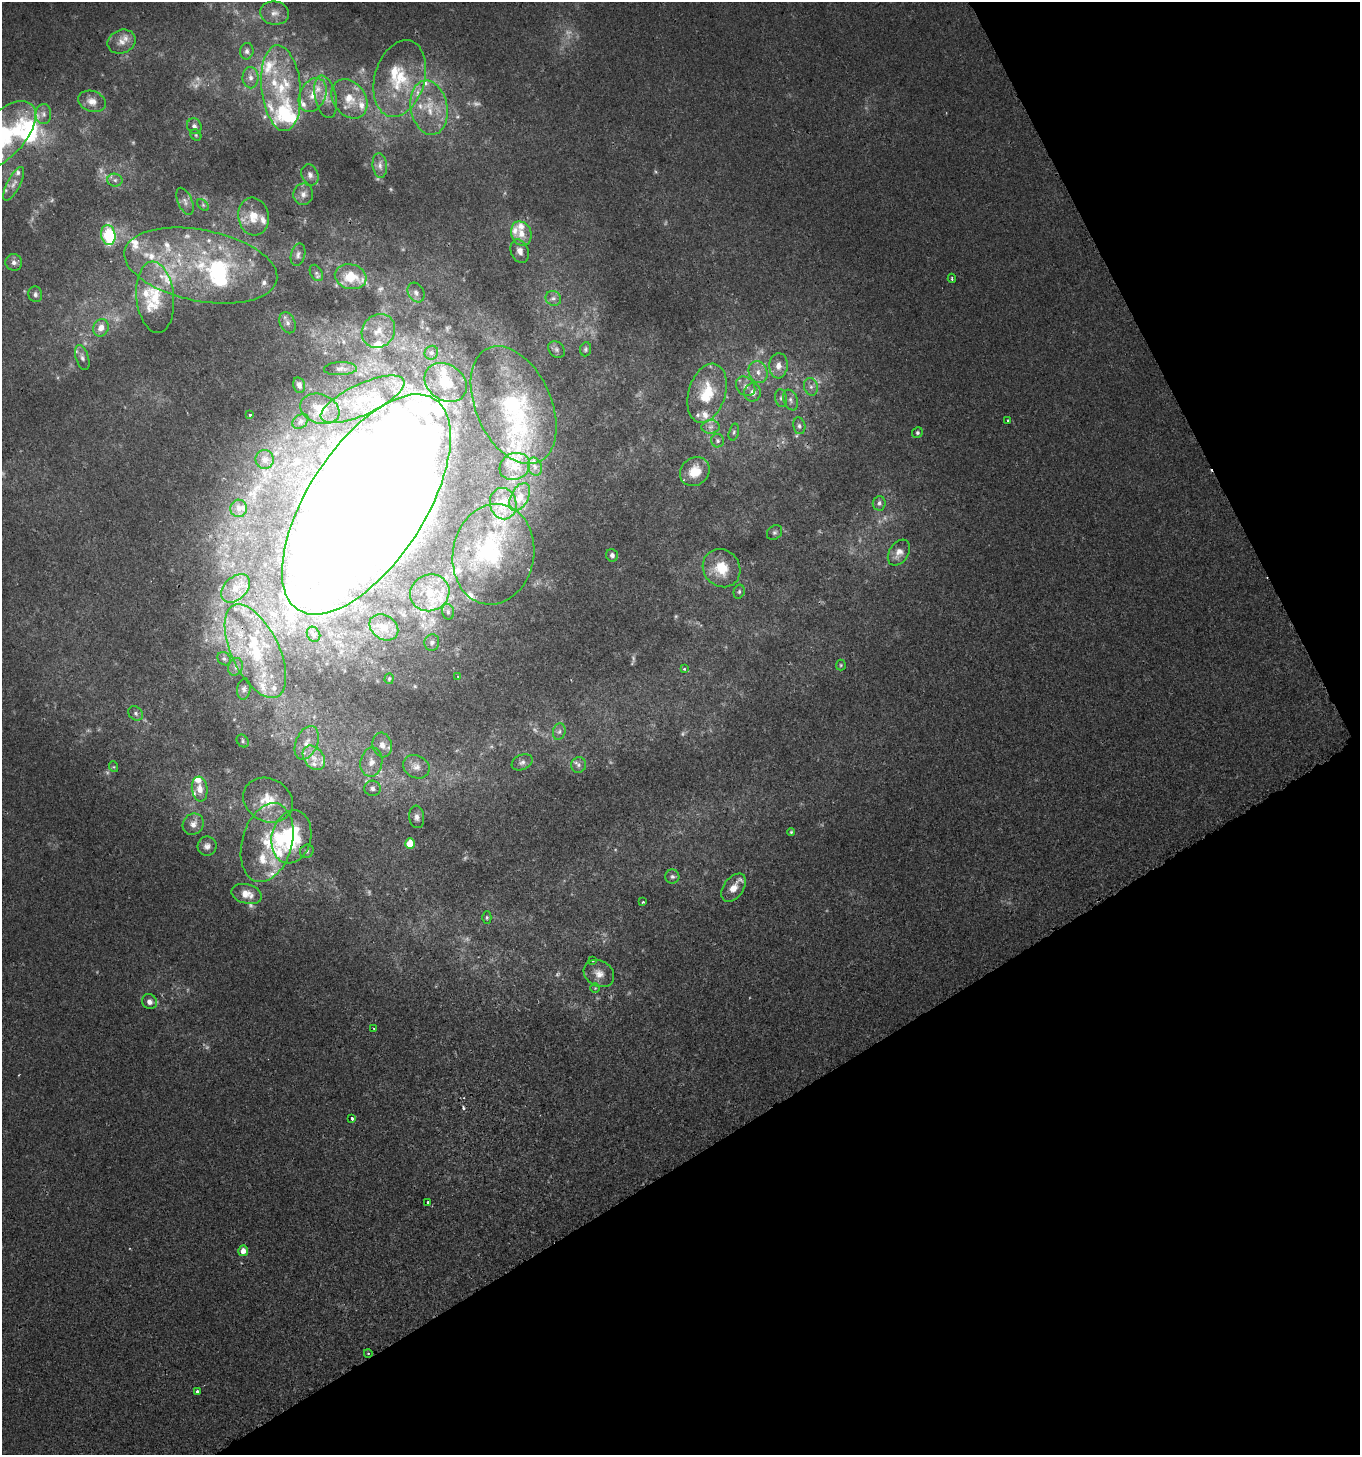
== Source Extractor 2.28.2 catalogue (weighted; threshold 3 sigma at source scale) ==
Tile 12 of 4 x 4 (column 4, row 3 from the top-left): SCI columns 4189-5546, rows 1463-2915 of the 5720 x 5827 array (HDU 1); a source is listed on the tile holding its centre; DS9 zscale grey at full resolution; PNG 1362 x 1457 px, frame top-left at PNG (2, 2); each listed source drawn as its Kron ellipse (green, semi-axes under 4 px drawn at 4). Shown black and unused: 28% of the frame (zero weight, under 2 of 3 exposures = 1% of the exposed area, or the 3 px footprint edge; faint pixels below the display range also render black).
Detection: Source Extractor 2.28.2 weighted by HDU 2 'WHT'; one run over the whole footprint, this tile lists its part. Background 1.24e-04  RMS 0.0048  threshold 0.0217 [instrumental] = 3 sigma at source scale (4.5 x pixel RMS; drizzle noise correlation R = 1.50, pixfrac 1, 0.0396/0.0396 arcsec/px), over >= 5 px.
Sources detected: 217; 25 too faint to see at this stretch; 5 inside a brighter object's white glare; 1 cosmic-ray / hot-pixel residue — neither listed nor drawn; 55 inside a brighter listed object's ellipse — not listed separately; the other 131 listed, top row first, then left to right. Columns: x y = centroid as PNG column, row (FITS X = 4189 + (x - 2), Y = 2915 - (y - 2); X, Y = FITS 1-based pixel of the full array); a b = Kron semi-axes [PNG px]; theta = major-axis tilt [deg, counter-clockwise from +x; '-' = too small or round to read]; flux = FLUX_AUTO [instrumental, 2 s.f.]
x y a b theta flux
275 13 14 11 -7 5.1
122 42 14 11 22 5
247 51 8 7 - 1.9
251 78 11 8 -88 3.1
400 78 39 25 74 27
281 88 43 19 -84 31
313 95 18 13 62 8.4
326 97 22 10 -77 6.6
349 99 21 16 -54 12
92 101 14 10 -19 4.3
429 108 27 18 -80 17
43 114 10 8 87 2.3
194 126 8 7 - 2
196 135 6 5 - 0.79
2 136 43 21 47 50
380 165 12 7 -83 2.5
310 175 11 8 -70 2.7
115 180 7 6 - 1.7
14 184 18 6 62 3.2
303 194 10 10 - 3.2
185 201 14 7 -67 2.5
203 205 7 4 -46 0.88
253 217 19 15 -82 10
521 234 12 10 -67 5.8
108 235 10 7 -78 36
520 251 12 8 -69 3.1
298 255 11 7 75 2
14 262 8 8 - 2.3
201 265 78 35 -11 72
316 273 9 6 -62 1.4
351 277 16 12 -16 14
952 278 4 3 - 0.77
416 293 10 7 -61 2.2
35 294 8 7 - 1.6
155 297 36 19 -84 20
553 298 8 7 - 1.8
287 323 11 7 -67 2.4
101 328 9 7 68 4.6
378 331 18 16 47 8.9
556 349 9 7 -47 1.6
586 349 7 5 81 0.99
431 353 7 6 - 1.4
82 358 13 6 -72 2.1
778 366 13 9 86 4.7
340 369 16 6 2 2.3
758 372 11 9 -70 4.3
446 382 22 17 -36 11
299 385 8 5 -76 2.3
746 386 11 8 -46 3.1
811 387 9 7 -76 2.2
753 392 9 8 - 3.6
707 393 30 18 73 18
781 398 9 6 -81 1.6
362 399 45 15 25 24
791 400 11 7 -69 2.2
514 405 62 38 -66 73
320 409 20 14 -20 10
250 415 4 3 - 0.66
300 421 9 6 39 1.6
1008 421 3 2 - 0.78
799 426 8 6 -80 1.5
711 427 9 6 2 2.1
734 432 8 5 76 0.99
917 433 5 5 - 0.88
718 441 7 6 - 1.3
265 459 9 9 - 3.1
515 466 15 13 26 6.4
535 467 9 6 -74 2
695 472 16 13 40 9.7
520 497 15 9 63 4.4
879 503 7 6 - 1.5
366 504 126 58 57 2800
503 504 16 13 -78 7
239 508 8 8 - 2.1
774 532 8 6 43 1.3
899 553 14 9 56 3.5
493 554 51 40 80 54
612 555 6 5 - 1.6
722 568 20 18 -48 13
235 588 17 11 43 6.3
739 592 7 5 75 0.92
430 593 20 18 23 12
448 612 8 6 -75 1.2
384 627 15 12 -34 5.3
314 634 8 6 -59 1.9
432 642 8 7 - 1.9
255 651 51 24 -64 46
224 659 7 6 - 1.3
841 665 5 5 - 0.65
235 667 9 7 66 1.9
684 669 3 3 - 0.84
458 676 3 3 - 0.57
389 679 5 4 - 0.63
244 689 10 7 82 1.6
136 713 8 6 -42 1.4
559 732 8 6 73 1.5
243 741 7 5 -53 0.99
307 743 18 11 67 5.8
382 745 12 9 -77 3.9
314 758 13 10 -53 5.3
371 762 15 11 81 4.7
522 762 11 7 26 2.1
579 765 8 7 - 1.7
114 767 5 3 - 0.49
416 767 14 11 -29 4.3
372 788 8 7 - 1.8
200 789 12 8 -83 4.7
268 800 26 21 -28 15
417 817 11 7 -83 2.4
193 824 11 10 - 3.2
791 832 4 4 - 0.56
291 837 27 19 77 36
267 843 40 25 74 25
410 844 5 5 - 13
207 846 9 9 - 2.3
307 851 7 6 - 1.3
672 877 7 7 - 1.4
734 888 16 10 54 5.9
247 894 15 9 -14 5.6
643 902 3 2 - 0.61
487 917 6 4 -90 0.72
593 960 3 3 - 2.3
599 973 16 12 -30 4.8
595 988 4 4 - 0.59
149 1002 8 7 - 2.4
374 1029 3 3 - 0.72
352 1118 4 3 - 2
428 1203 3 3 - 1.4
243 1251 5 5 - 3.7
368 1353 4 3 - 0.42
198 1392 4 3 - 2.4
Overlapping masked pixels (flux is a lower limit): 3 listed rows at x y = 366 504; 255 651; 291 837
Isophote crosses this tile's border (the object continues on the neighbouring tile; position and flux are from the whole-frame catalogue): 1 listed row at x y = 2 136